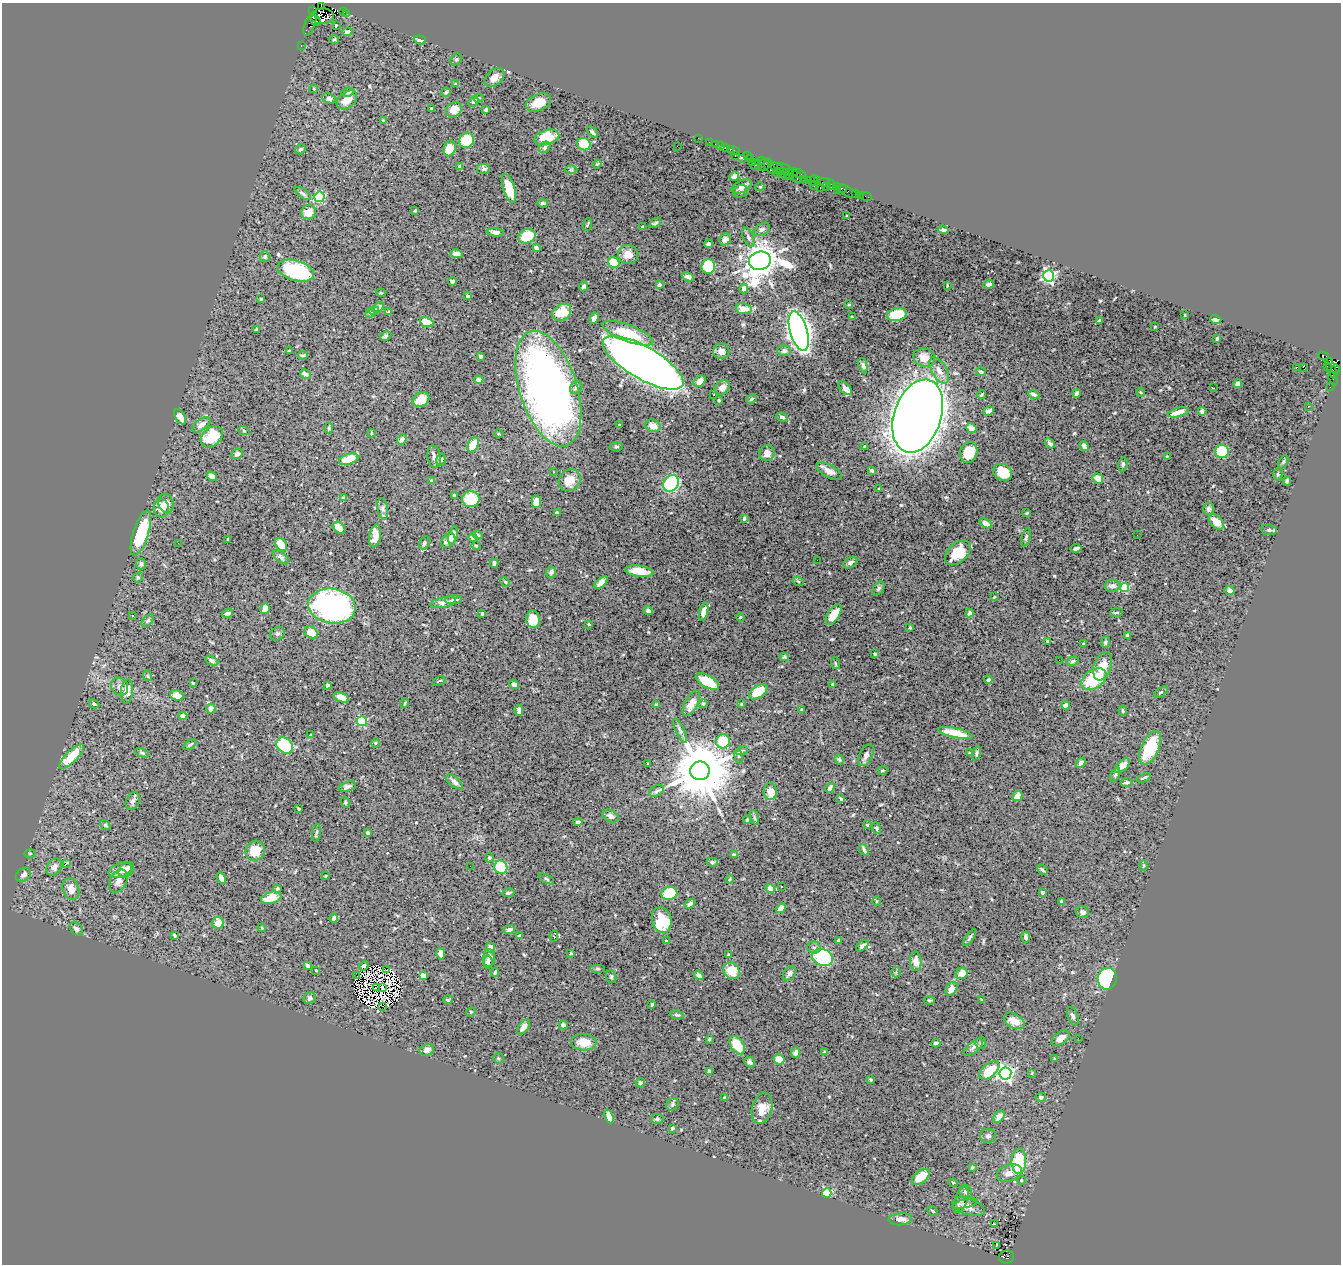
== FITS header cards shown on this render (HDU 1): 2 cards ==
NAXIS1  =                 1339
NAXIS2  =                 1262

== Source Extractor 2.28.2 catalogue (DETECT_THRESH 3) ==
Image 1339 x 1262 px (HDU 1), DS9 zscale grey, 1 PNG px = 1 image px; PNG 1343 x 1266 px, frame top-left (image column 1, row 1262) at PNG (2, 3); each listed source drawn as its Kron ellipse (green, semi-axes under 4 px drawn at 4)
Background 0.62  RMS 0.018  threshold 0.0555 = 3 sigma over >= 5 px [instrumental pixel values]
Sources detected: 514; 7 with non-positive FLUX_AUTO (blend fragments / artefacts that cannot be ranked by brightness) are neither listed nor drawn; of the other 507, the 500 brightest by FLUX_AUTO listed and drawn (7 fainter detections omitted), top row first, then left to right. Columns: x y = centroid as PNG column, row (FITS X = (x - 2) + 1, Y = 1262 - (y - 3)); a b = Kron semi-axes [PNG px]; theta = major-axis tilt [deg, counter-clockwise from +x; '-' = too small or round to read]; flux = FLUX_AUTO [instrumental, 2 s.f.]
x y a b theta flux
321 7 3 2 - 910
313 10 3 2 - 20
344 12 3 2 - 87
347 14 3 3 - 50
322 16 11 8 2 11000
316 21 6 3 -47 2200
310 24 12 5 71 520
336 25 2 2 - 0.91
347 32 5 3 - 2.8
334 40 5 3 - 1.1
420 40 6 3 -18 4.3
301 46 3 2 - 110
456 59 6 5 - 1.9
494 77 11 7 43 8.9
456 84 4 3 - 2.1
314 89 4 2 - 0.87
348 92 6 4 7 3
446 92 5 3 - 2
329 98 7 5 -24 2.6
479 98 5 4 - 1.5
347 100 11 7 40 13
473 101 5 4 - 2.3
538 102 13 8 24 20
431 108 3 3 - 0.84
486 109 4 3 - 1.9
454 110 8 7 - 15
383 121 4 3 - 1.5
593 132 7 3 -49 2.4
547 137 13 7 15 35
698 138 2 2 - 50
467 140 8 7 - 46
709 142 2 2 - 87
584 144 7 6 - 39
715 144 2 2 - 78
677 146 2 2 - 2
721 146 2 2 - 100
545 147 6 5 - 3.2
450 148 8 5 71 23
725 148 3 3 - 130
300 149 6 4 34 2.3
730 149 4 3 - 270
733 150 6 3 -22 440
747 155 3 3 - 210
735 156 3 2 - 120
742 158 3 3 - 190
750 158 2 2 - 65
761 161 4 3 - 200
752 162 2 2 - 180
597 164 4 3 - 1.1
756 164 6 3 40 290
765 165 7 5 36 680
459 166 4 3 - 0.95
770 167 8 3 -53 640
776 167 8 4 -28 490
784 168 7 3 -16 560
484 169 7 5 0 2.3
571 170 6 4 0 1.9
780 171 2 2 - 130
793 171 2 2 - 92
786 172 3 3 - 330
777 173 3 2 - 110
790 174 5 3 - 300
799 174 7 3 -24 390
785 175 3 3 - 400
734 176 5 4 - 6.4
797 177 7 3 -67 400
804 179 2 2 - 74
808 180 2 2 - 120
817 180 3 2 - 190
814 181 6 2 71 180
824 182 6 2 0 180
831 185 5 4 - 520
742 186 11 6 26 5.7
814 186 4 2 - 170
827 186 4 3 - 250
760 187 4 4 - 1.4
837 187 4 2 - 140
509 188 15 6 -72 28
820 188 3 2 - 340
841 188 6 3 3 470
741 191 7 6 - 2.8
837 191 3 2 - 820
848 191 10 4 -26 160
303 193 9 4 -35 2.4
856 193 3 3 - 400
860 195 2 2 - 41
866 196 6 2 -18 54
319 197 5 5 - 110
543 203 5 3 - 2.4
415 211 3 2 - 1.4
308 212 7 7 - 9.8
847 216 3 2 - 0.89
655 223 6 3 36 1.4
587 225 6 3 71 1.1
642 227 3 3 - 1.5
762 229 9 5 30 3.3
943 230 5 3 - 2.3
495 232 9 4 -7 3.6
527 236 9 7 20 38
748 237 10 5 -65 3.3
725 239 6 5 - 5
708 244 4 3 - 3.3
536 248 4 3 - 3.1
456 254 6 4 -12 6.4
628 255 10 9 - 9.9
265 256 5 5 - 2.4
760 261 11 9 13 2900
614 263 6 5 - 30
708 266 7 7 - 40
296 271 19 10 -16 86
1048 276 5 5 - 250
688 277 6 4 -24 4.3
453 281 4 3 - 2.9
989 284 5 3 - 3.3
659 285 4 3 - 2.2
584 286 5 4 - 3.2
947 286 3 2 - 0.98
744 289 5 4 - 4.2
381 293 5 3 - 0.99
468 296 3 3 - 2.1
261 299 3 2 - 1.2
848 304 3 2 - 1.5
378 307 7 4 38 4.6
744 309 8 5 -8 14
374 310 5 4 - 2.1
389 312 3 2 - 1.3
562 312 10 7 34 21
370 313 5 4 - 2.4
897 315 10 6 13 34
1185 315 3 2 - 0.85
852 317 3 2 - 1.1
594 318 6 4 64 8
1216 319 5 4 - 2.8
1099 321 4 3 - 1.9
426 322 7 4 -23 25
1155 327 3 2 - 1.2
257 329 4 4 - 5
799 331 20 8 -73 1100
628 333 27 8 -21 42
385 336 6 4 29 1.9
1217 339 4 3 - 1.8
289 351 3 3 - 1.3
721 351 8 7 - 6.1
784 351 7 5 -1 3.4
303 355 5 3 - 1.6
480 356 3 3 - 2.3
1323 356 6 3 -15 480
924 358 11 9 -17 13
1330 362 4 3 - 670
643 363 46 16 -30 1500
863 366 8 4 -75 2.7
1327 366 3 2 - 120
1303 367 3 3 - 68
1296 368 3 2 - 290
1331 368 11 4 -70 4.6
1335 369 5 3 - 720
939 370 14 7 -60 9.3
981 372 5 4 - 2.8
305 374 5 3 - 3.5
1333 378 7 3 -73 290
478 380 5 3 - 3.2
700 381 7 5 39 6
1238 384 4 4 - 6.3
576 387 7 5 53 2.8
1330 387 2 2 - 33
722 388 8 6 45 5.2
845 388 8 5 -49 5.1
1213 388 3 2 - 0.83
548 389 60 28 -72 710
1141 392 4 3 - 1.3
1076 393 4 3 - 2.4
713 394 3 3 - 1.7
982 394 4 2 - 1.3
1034 394 6 3 -21 3.6
751 399 6 4 29 1.7
421 400 9 6 29 17
719 400 3 3 - 1.4
1308 406 3 2 - 1.1
988 411 5 4 - 3.1
1202 411 4 3 - 2.5
1178 412 11 4 15 13
918 416 37 23 71 3100
180 417 8 4 -59 10
782 417 6 4 -22 2.3
201 425 10 5 36 6.7
620 425 3 2 - 1.2
653 426 8 6 -17 9.2
329 428 5 3 - 1.2
971 428 5 4 - 7
244 431 6 3 -20 1.4
372 433 4 3 - 1.2
499 434 4 3 - 1.1
212 437 12 9 41 31
402 439 6 4 46 3.3
1050 443 5 3 - 2.9
473 445 8 5 65 29
865 446 3 3 - 1.1
1084 446 5 4 - 3.7
616 447 6 4 6 1.6
1222 451 7 6 - 60
969 452 11 8 71 23
767 453 8 7 - 7.6
237 454 6 5 - 4.9
1167 456 3 2 - 1.2
434 457 11 6 -81 4.7
348 459 10 5 18 16
441 460 6 4 73 2
1283 462 7 4 61 1.8
1123 464 7 4 81 2.2
829 471 14 6 -29 7.6
872 471 4 3 - 2.2
554 472 2 2 - 0.92
1003 472 10 8 -31 27
1278 474 6 4 88 1.9
212 476 5 4 - 6.7
1098 479 5 4 - 8.5
431 480 4 3 - 1
570 480 12 10 45 16
1287 481 5 3 - 1.9
671 483 9 7 52 100
879 489 3 3 - 1.2
454 495 3 3 - 2.2
343 498 3 3 - 1.4
471 499 8 8 - 36
536 501 6 5 - 7.4
166 503 10 7 -67 10
161 508 9 7 -87 9.3
383 509 11 5 -79 3.5
1208 509 6 5 - 3.1
557 512 4 3 - 1.6
1027 513 3 2 - 1.2
744 519 4 3 - 1.9
1216 522 9 6 -47 11
986 523 6 4 -26 4.9
339 528 7 5 -41 8.2
1269 530 8 5 -9 2.7
141 533 23 7 72 68
453 535 9 4 75 5.5
478 535 5 3 - 1.7
1137 535 2 2 - 3.3
375 536 11 5 80 12
1026 537 9 3 77 1.9
473 538 4 4 - 2.2
228 539 3 2 - 0.85
448 540 8 6 48 8.4
178 543 2 2 - 12
424 543 7 5 65 2.8
281 544 7 5 -53 19
476 545 5 3 - 0.98
1076 548 5 3 - 4.3
958 553 15 9 41 27
281 557 9 5 -38 2.9
817 560 2 2 - 11
850 562 8 5 27 3.2
494 563 4 4 - 3.6
141 564 5 5 - 3.1
639 571 14 5 -8 16
551 572 6 5 - 3.3
138 577 5 4 - 2.2
798 581 5 3 - 1.1
505 582 5 4 - 1.3
601 583 8 4 41 8
1112 586 8 5 0 4.6
1125 588 4 4 - 60
878 589 8 5 55 2.5
1230 591 5 4 - 4.6
994 597 3 2 - 0.93
453 600 8 4 5 2.9
443 602 13 5 13 4.7
332 606 24 17 -9 330
265 608 5 4 - 3.6
648 611 4 4 - 2.8
704 612 9 4 76 7.3
228 613 6 4 18 2.8
969 613 4 3 - 2
1116 613 6 2 5 1.7
482 614 3 3 - 1.6
834 615 11 5 58 16
132 616 3 2 - 1.2
740 617 4 4 - 1.2
533 619 9 7 -87 22
148 621 7 4 45 2.1
589 624 3 2 - 1.4
910 628 3 2 - 1.4
311 633 7 5 -33 11
277 634 7 6 - 2.5
1128 635 3 3 - 2.3
1048 641 4 3 - 2.8
1106 642 6 4 67 2.2
1083 644 3 2 - 1.5
875 654 4 3 - 1.7
784 657 4 4 - 1.5
1059 660 2 2 - 8.5
212 661 7 4 -26 2.8
1073 661 6 4 18 2.4
835 663 6 3 -71 1.5
1103 666 15 8 71 16
148 676 5 3 - 1.2
1094 679 14 9 34 48
988 680 4 3 - 2
439 681 7 2 25 1.3
707 681 13 6 -29 36
193 683 3 2 - 1.2
514 684 5 4 - 4.1
833 684 3 2 - 1.2
328 685 4 3 - 1.6
120 686 9 8 - 5.8
127 691 12 6 84 12
758 692 10 6 35 31
1161 692 8 4 34 2
177 695 7 5 -20 8.9
341 697 8 4 -24 8.5
405 703 5 3 - 1
691 703 14 6 61 13
94 704 5 4 - 2.7
656 704 3 2 - 1.5
703 704 4 4 - 1.4
741 704 3 2 - 1.1
1066 705 5 3 - 4.2
211 709 5 4 - 6.9
519 710 5 4 - 5.6
802 710 4 3 - 1.1
1123 710 5 3 - 1.2
183 716 4 4 - 5.1
362 721 5 5 - 95
680 730 13 3 -64 3.3
955 733 17 5 -13 26
311 735 3 2 - 1.2
723 741 7 7 - 39
375 743 5 3 - 1.1
190 745 7 3 34 2
285 746 9 7 -41 56
1150 748 18 9 66 46
742 750 6 4 20 1.9
142 753 7 4 -25 2.2
969 753 3 2 - 1
976 753 7 4 75 2.2
866 755 12 6 63 4.5
71 756 16 5 44 33
738 756 7 4 -81 2
839 759 5 4 - 1.8
1081 763 6 3 46 3.3
648 764 3 2 - 0.89
1122 766 9 5 43 8.6
882 770 5 4 - 1.6
700 771 9 9 - 11000
1115 775 7 4 63 1.9
1144 778 7 3 24 2.1
455 782 10 5 -40 4.4
1127 782 5 3 - 2.2
347 786 9 5 18 3.3
830 788 5 3 - 3.6
656 791 8 5 29 2.9
770 791 8 6 -81 12
1017 796 5 4 - 16
841 799 4 3 - 1.8
133 801 9 6 62 3.7
345 802 5 3 - 1.3
298 809 3 2 - 1.1
610 816 8 6 -25 4.4
754 817 8 3 -71 1.9
747 820 4 3 - 1.3
578 822 5 3 - 2.3
105 825 6 4 -37 1.5
867 825 4 3 - 0.99
877 828 6 4 -70 2.6
316 833 9 2 82 1.8
368 833 3 3 - 3.4
864 850 6 3 -58 2.8
255 851 10 9 - 20
30 853 5 3 - 1.3
734 854 4 3 - 2.8
489 858 4 4 - 2.5
712 862 5 4 - 2.7
67 864 4 2 - 4.9
470 866 2 2 - 14
1143 866 5 3 - 1.4
54 867 9 7 58 6.2
501 867 7 6 - 59
120 870 12 7 21 11
126 870 9 6 47 7.4
1042 870 6 3 -45 2
23 875 8 6 35 7.1
325 876 3 2 - 1.1
221 878 6 4 -59 8
547 879 8 4 -28 2.1
730 879 4 3 - 1
118 881 12 8 61 6.7
782 887 3 2 - 1.1
71 889 11 8 -71 14
277 889 3 3 - 1.9
770 889 5 4 - 9.3
1042 892 3 3 - 4.5
508 893 6 3 8 2.6
669 893 8 6 17 53
271 898 10 6 15 17
877 901 5 3 - 1.1
1061 901 4 3 - 1.6
690 904 5 4 - 3.5
781 908 5 4 - 8.7
1082 912 6 6 - 5
334 918 4 3 - 4
662 920 13 9 -75 43
218 923 6 6 - 15
262 928 4 3 - 1.1
76 929 8 5 -51 4.5
509 929 6 4 18 3.2
174 935 4 3 - 2
519 936 3 3 - 1.9
554 936 5 2 - 1.6
1026 937 5 3 - 3
969 938 10 3 55 2
666 941 3 3 - 1.2
838 941 4 3 - 1.9
863 946 7 3 40 3.7
491 948 5 4 - 10
814 948 6 6 - 3.6
571 953 4 3 - 1.5
441 954 6 4 -78 4.9
728 955 3 2 - 1
823 957 11 8 -23 78
489 958 9 6 89 5.3
916 961 10 5 -84 9.3
488 962 6 4 -84 3.9
307 966 4 3 - 3
364 966 5 3 - 3
598 969 7 3 0 1.6
316 970 3 2 - 1.3
386 970 3 2 - 1.5
731 971 9 7 -47 18
495 972 4 3 - 1.8
896 972 5 5 - 1.7
789 973 8 5 55 3.4
962 973 6 5 - 11
423 975 4 4 - 20
699 975 5 3 - 3.4
357 976 3 2 - 1.9
611 977 6 5 - 2
1107 979 11 9 84 98
377 988 4 2 - 1.3
382 988 4 2 - 1
951 989 8 5 53 8.2
310 998 6 6 - 3.6
448 1000 5 3 - 1.5
929 1000 5 3 - 1.5
982 1000 3 3 - 1.1
652 1004 4 3 - 1.6
382 1006 2 2 - 33
471 1012 5 4 - 1.5
677 1015 7 4 -7 2.1
1073 1016 10 5 -70 3.4
1014 1021 11 7 -30 12
563 1025 4 4 - 3
524 1027 9 5 55 7.8
1061 1038 10 5 36 9.9
1078 1038 2 2 - 15
709 1039 3 3 - 1.3
584 1042 12 8 -4 18
936 1043 4 3 - 3.6
981 1043 6 5 - 2.1
737 1045 10 6 -57 23
973 1047 11 5 38 4.4
427 1050 7 5 15 5.3
796 1052 5 4 - 3.9
825 1052 3 3 - 1.9
498 1058 6 5 - 1.9
779 1059 5 5 - 15
1055 1059 4 4 - 1.3
750 1062 6 4 -43 2.5
989 1070 12 6 40 28
709 1071 4 4 - 1.7
1005 1073 6 6 - 320
1032 1073 4 2 - 0.97
871 1080 3 3 - 1.4
640 1083 5 4 - 2.1
1041 1097 5 4 - 2.7
724 1098 4 3 - 2.8
672 1104 6 5 - 2.3
762 1108 16 10 76 16
609 1116 7 4 -69 11
999 1117 7 4 49 9.5
657 1119 6 5 - 2.6
672 1128 4 3 - 2.3
988 1136 8 7 - 3.6
1019 1161 13 7 88 61
972 1167 4 3 - 1.5
1009 1173 13 8 19 9.8
921 1177 10 6 37 19
1021 1180 4 3 - 0.85
953 1183 4 4 - 1.3
965 1192 7 6 - 3.2
827 1193 4 4 - 86
961 1200 14 6 69 4.2
965 1204 13 4 14 2.1
968 1207 17 8 -19 8.5
933 1211 6 4 -37 1.6
900 1219 12 6 4 7.8
994 1223 3 2 - 1.7
996 1245 3 2 - 2.9
1006 1257 7 6 - 2000
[7 fainter detections neither listed nor drawn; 7 non-positive-flux detections neither listed nor drawn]